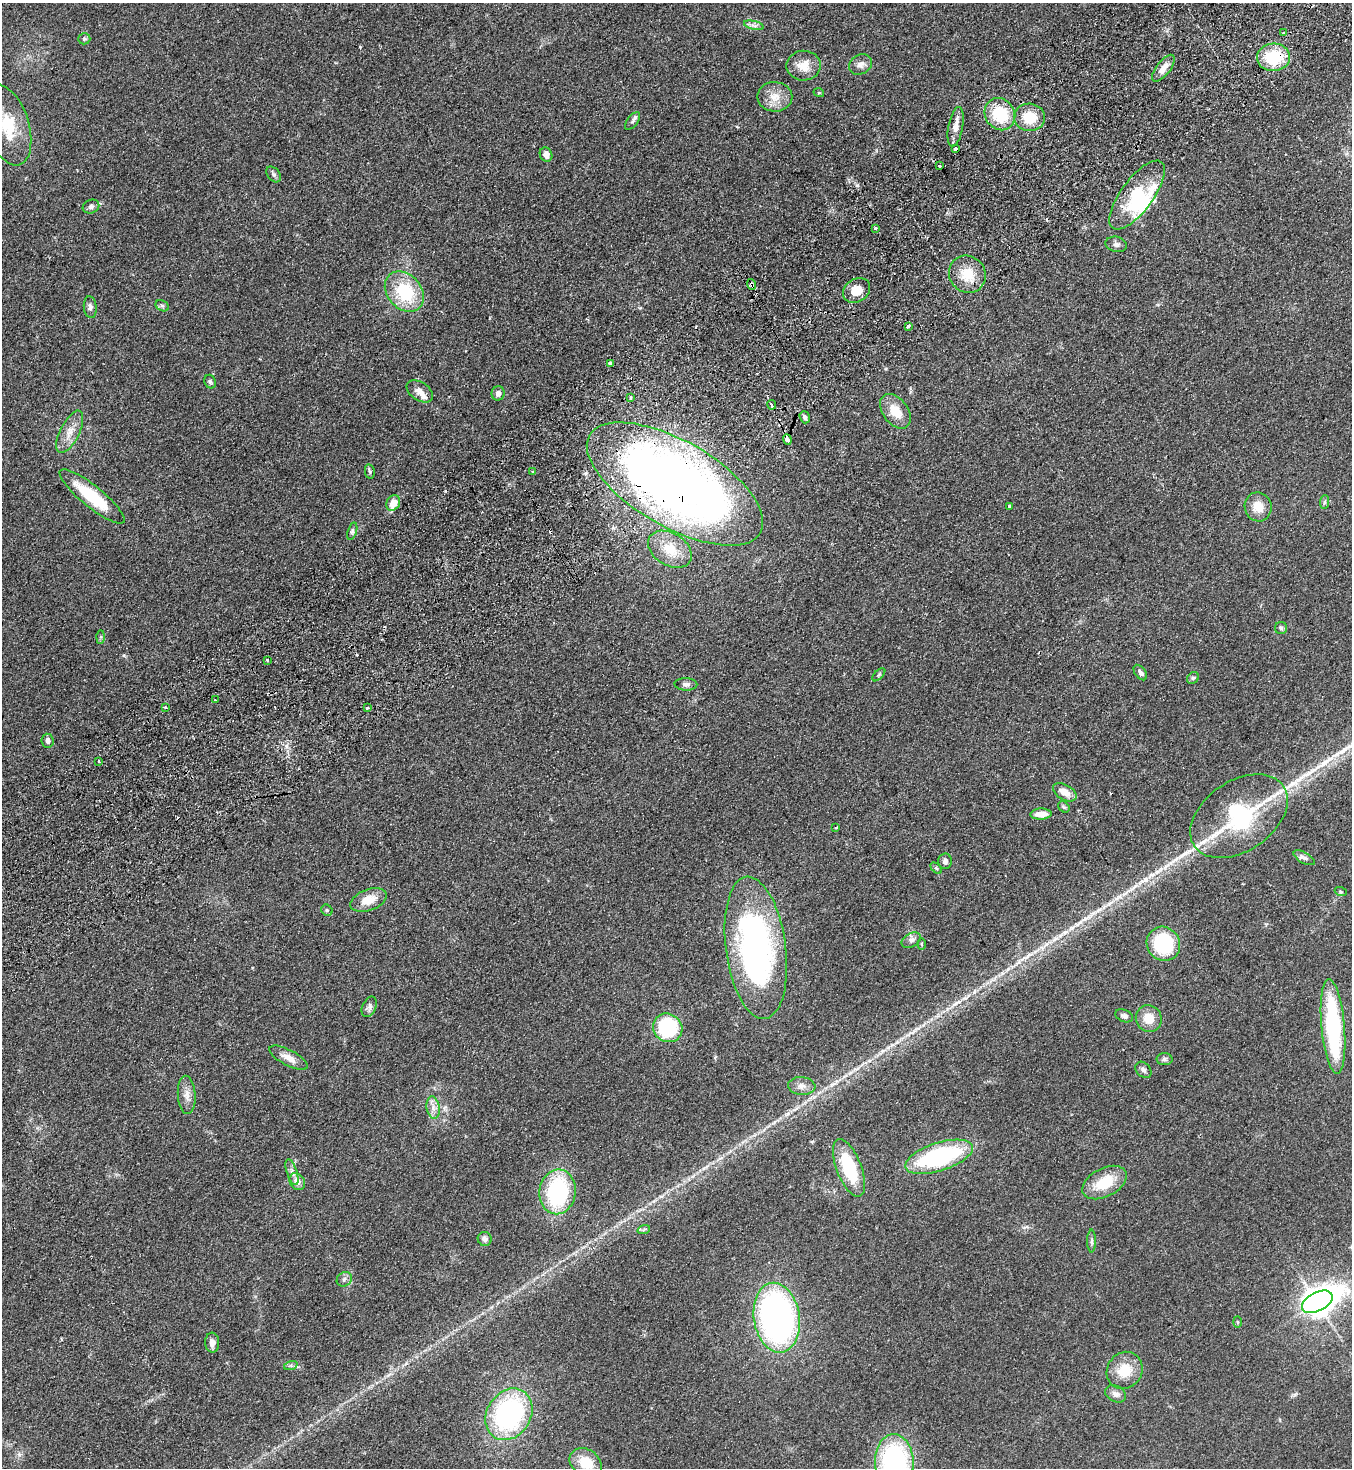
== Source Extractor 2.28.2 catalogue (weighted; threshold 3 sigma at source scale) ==
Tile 10 of 4 x 4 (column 2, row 3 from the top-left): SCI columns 1682-3031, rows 1517-2982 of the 5925 x 5963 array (HDU 1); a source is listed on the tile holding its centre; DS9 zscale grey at full resolution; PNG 1354 x 1470 px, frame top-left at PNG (2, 3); each listed source drawn as its Kron ellipse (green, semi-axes under 4 px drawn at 4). Shown black and unused: <1% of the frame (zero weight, under 2 of 3 exposures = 3% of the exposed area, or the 3 px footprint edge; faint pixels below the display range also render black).
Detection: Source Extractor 2.28.2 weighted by HDU 2 'WHT'; one run over the whole footprint, this tile lists its part. Background 0.091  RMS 0.009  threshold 0.0403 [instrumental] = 3 sigma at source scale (4.5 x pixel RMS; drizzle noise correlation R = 1.50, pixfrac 1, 0.05/0.05 arcsec/px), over >= 5 px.
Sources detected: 122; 1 inside a brighter object's white glare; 9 cosmic-ray / hot-pixel residue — neither listed nor drawn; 5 inside a brighter listed object's ellipse — not listed separately; the other 107 listed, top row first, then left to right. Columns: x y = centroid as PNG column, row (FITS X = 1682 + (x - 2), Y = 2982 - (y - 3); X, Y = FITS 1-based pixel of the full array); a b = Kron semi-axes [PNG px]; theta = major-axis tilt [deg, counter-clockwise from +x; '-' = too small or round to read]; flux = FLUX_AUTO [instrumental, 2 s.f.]
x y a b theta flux
754 25 10 4 -13 2.6
1284 33 4 3 - 2.8
84 39 6 5 - 1.6
1274 57 16 13 3 41
860 64 12 9 31 5.2
804 66 17 15 2 13
1163 68 16 7 52 8.7
819 93 5 3 - 0.79
775 97 17 14 0 12
1000 114 17 14 -57 36
1030 117 15 13 -5 22
633 121 10 5 52 2
7 125 42 22 -72 40
956 127 20 7 80 7.2
956 148 3 3 - 9.9
546 155 7 6 - 6.3
939 166 3 3 - 3.8
274 174 9 6 -50 2.1
1137 195 41 16 53 40
91 206 8 6 23 2.6
875 228 3 3 - 2.1
1116 244 11 7 -13 3.2
967 274 19 18 - 19
751 284 5 4 - 4.1
857 290 14 11 34 13
404 292 22 17 -49 48
162 306 7 5 -29 1.7
90 307 11 6 -84 3.1
908 326 4 3 - 8.8
610 363 3 3 - 3.9
210 382 7 5 -67 1.7
420 391 14 9 -34 6.5
498 393 7 6 - 4.3
631 397 3 3 - 3.8
772 405 5 3 - 9.5
895 411 19 12 -54 16
805 417 6 5 - 2.6
70 432 23 9 63 11
787 439 5 3 - 7.4
370 471 7 5 -80 1.5
533 472 4 3 - 1.2
675 484 98 43 -30 820
92 497 41 10 -39 44
1324 502 7 4 88 1.7
393 503 8 6 59 11
1009 506 3 3 - 4.7
1258 507 14 13 - 12
352 531 9 4 71 1.8
670 549 24 16 -32 19
1281 628 6 6 - 1.7
101 637 6 4 89 1.4
267 660 3 3 - 2
1140 672 9 5 -54 3.3
879 675 8 3 45 1.1
1193 678 6 5 - 1.7
686 684 11 6 -4 3.4
215 700 3 3 - 1.4
165 707 3 3 - 3.5
368 708 3 3 - 1.2
48 741 7 6 - 3.3
99 761 3 2 - 2
1065 792 13 7 -31 9.4
1064 807 6 5 - 1.4
1041 814 10 5 3 10
1239 816 54 35 34 91
836 827 3 2 - 1.2
1304 858 12 5 -29 2.8
945 861 7 7 - 3.1
936 868 7 4 -44 1.3
1341 892 6 4 -19 1.1
368 900 19 10 20 14
327 910 6 5 - 1.4
911 940 10 6 28 3.2
921 944 6 4 -89 1.1
1163 944 17 16 - 55
756 948 72 30 -82 270
369 1007 11 6 65 2.9
1124 1016 9 6 -22 2.7
1149 1018 13 13 - 13
1333 1026 47 11 -85 110
668 1028 15 14 - 77
289 1058 21 8 -28 8
1165 1059 8 6 -3 2.1
1143 1070 9 6 -47 2.7
802 1086 14 9 -5 5.4
187 1095 19 9 -86 7
433 1107 11 6 -81 5.1
939 1157 35 14 18 120
849 1168 30 12 -69 50
292 1172 13 5 -72 3.4
297 1182 9 7 -54 6.2
1104 1182 24 14 28 28
558 1192 22 18 82 90
644 1229 6 4 20 1.4
485 1239 7 7 - 3.8
1092 1241 11 4 90 2.3
344 1279 8 6 39 2.8
1317 1302 17 9 27 950
777 1318 35 23 -81 300
1237 1322 6 4 -88 0.94
212 1343 10 7 -88 4.7
291 1365 7 4 19 1.7
1125 1370 19 17 53 20
1115 1394 11 8 -26 4.4
509 1414 27 22 58 130
894 1462 28 19 -87 150
586 1463 17 13 -34 22
Overlapping masked pixels (flux is a lower limit): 6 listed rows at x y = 1274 57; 1137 195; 751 284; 908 326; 787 439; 675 484
Isophote crosses this tile's border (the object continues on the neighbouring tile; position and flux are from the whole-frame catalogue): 3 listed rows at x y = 7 125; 894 1462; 586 1463